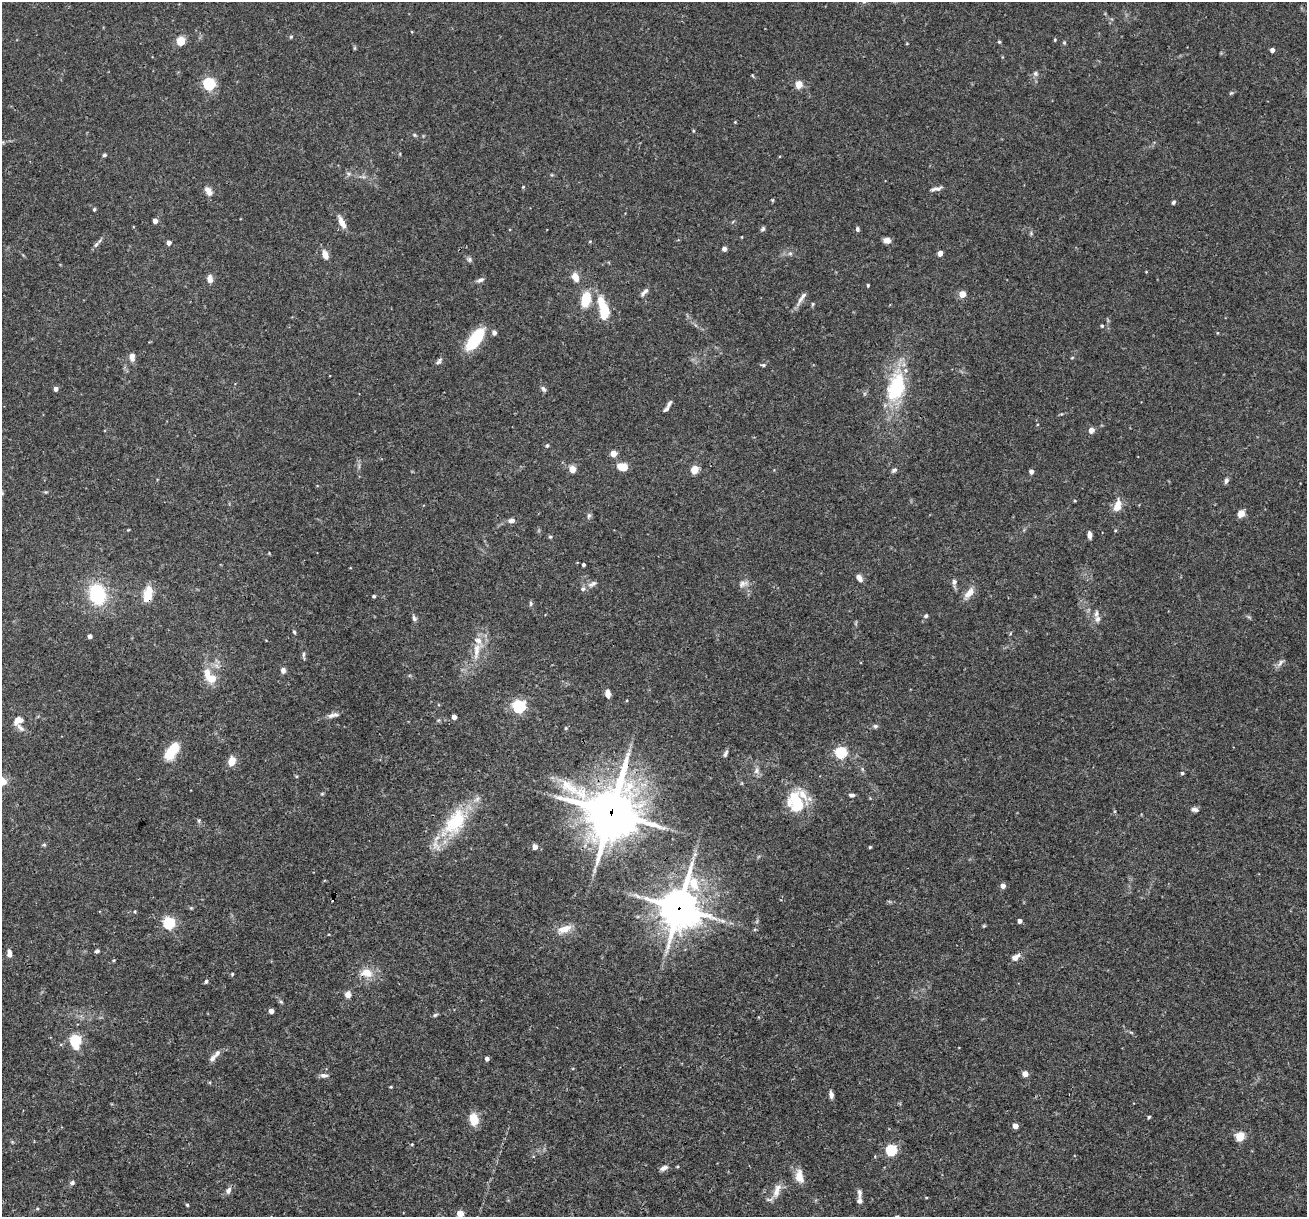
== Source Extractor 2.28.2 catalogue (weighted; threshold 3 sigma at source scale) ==
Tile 7 of 4 x 4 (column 3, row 2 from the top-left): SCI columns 2611-3915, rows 2682-3896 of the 5220 x 5237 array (HDU 1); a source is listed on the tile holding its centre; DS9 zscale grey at full resolution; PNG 1309 x 1219 px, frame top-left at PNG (2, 2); no overlay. Shown black and unused: <1% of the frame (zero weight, under 3 of 4 exposures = <1% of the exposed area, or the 3 px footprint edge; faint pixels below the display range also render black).
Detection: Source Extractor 2.28.2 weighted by HDU 2 'WHT'; one run over the whole footprint, this tile lists its part. Background 0.0756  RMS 0.0036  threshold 0.016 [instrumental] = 3 sigma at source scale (4.5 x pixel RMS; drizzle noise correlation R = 1.50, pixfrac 1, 0.05/0.05 arcsec/px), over >= 5 px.
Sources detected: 176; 1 cosmic-ray / hot-pixel residue — not listed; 11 inside a brighter listed object's ellipse — not listed separately; the other 164 listed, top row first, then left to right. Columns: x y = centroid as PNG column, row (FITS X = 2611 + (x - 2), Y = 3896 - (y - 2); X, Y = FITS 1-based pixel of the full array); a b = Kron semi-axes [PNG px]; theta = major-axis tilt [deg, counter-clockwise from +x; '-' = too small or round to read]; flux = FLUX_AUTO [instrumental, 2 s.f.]
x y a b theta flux
864 2 5 3 - 0.43
291 37 5 4 - 0.43
1055 40 4 3 - 0.34
181 41 9 8 - 4.2
999 42 5 4 - 0.49
1064 43 6 4 0 0.41
907 44 4 3 - 0.26
355 48 6 4 90 0.41
1272 50 4 4 - 1.7
1035 73 7 6 - 0.88
209 84 6 5 - 45
799 84 5 4 - 8.9
1231 93 6 4 41 0.47
735 122 4 3 - 0.29
693 131 5 3 - 0.33
414 135 6 4 -21 0.51
104 155 4 4 - 0.68
348 173 6 4 -19 0.59
523 187 4 4 - 0.35
938 189 12 6 31 1.1
208 191 12 8 -56 2.2
772 200 6 4 89 0.35
1173 202 5 4 - 0.64
94 209 4 3 - 0.53
155 221 4 4 - 2.2
342 222 17 7 -63 2.9
763 229 7 4 46 0.66
857 229 6 5 - 0.74
1031 233 5 5 - 0.48
742 237 3 2 - 0.31
887 240 7 6 - 2.1
590 241 5 3 - 0.3
169 242 4 4 - 1.7
96 245 8 5 61 0.87
724 249 4 4 - 1.7
790 253 7 4 0 0.7
940 253 4 4 - 2.9
325 254 11 7 -67 2.5
469 259 7 5 -90 0.74
575 277 10 7 -68 3.3
210 279 9 6 -83 2.1
480 280 10 5 27 1
868 285 3 3 - 0.48
644 292 14 5 47 1.4
962 294 4 4 - 7
801 298 23 5 57 1.9
586 299 14 8 76 9.3
813 304 6 4 89 0.4
604 310 23 9 -79 15
1102 326 4 4 - 0.45
494 333 5 5 - 1.2
1217 333 4 3 - 0.26
475 339 21 9 54 20
132 357 9 7 -88 2.1
1072 358 5 3 - 0.31
439 361 10 5 46 0.98
763 365 6 4 0 0.56
896 387 39 21 73 24
56 389 4 4 - 1.7
543 389 8 5 -52 0.81
669 404 12 5 58 0.94
1091 430 7 6 - 1.6
547 445 5 4 - 0.58
613 454 4 4 - 5.7
622 467 8 5 -11 8.4
572 469 5 4 - 6
694 470 5 5 - 7.6
894 470 8 5 42 0.96
1031 471 4 4 - 1.8
1226 480 7 5 73 1
1075 501 4 3 - 0.34
1117 506 15 8 72 4.2
1241 513 8 7 - 2.7
589 515 7 5 74 0.76
511 521 9 6 8 1.3
1090 535 6 4 -84 1.7
550 537 5 4 - 0.43
583 565 3 3 - 0.77
859 578 9 6 -52 1.8
954 582 8 6 74 1
592 584 14 6 24 1.4
743 584 14 8 29 1.8
969 593 18 8 49 3
97 594 15 11 -72 29
148 594 21 10 78 6.3
374 596 4 3 - 0.58
531 604 7 5 89 0.63
926 616 6 5 - 0.68
414 618 8 6 -63 0.9
1097 619 10 7 -88 1.5
294 632 5 4 - 0.48
90 636 4 4 - 1.6
476 651 26 9 84 5.3
303 654 8 4 89 0.64
1280 663 13 5 52 1.2
283 670 6 5 - 1.3
211 678 17 12 -30 4.9
608 693 10 6 -83 1.9
519 706 6 6 - 58
333 715 16 6 12 1.6
454 717 4 4 - 2.3
18 720 14 10 35 3
875 726 6 5 - 0.71
566 728 5 4 - 0.42
171 751 22 10 54 9.5
841 753 5 5 - 41
725 754 10 4 63 0.89
232 761 12 8 74 3.4
862 769 6 4 -71 0.47
756 771 9 7 54 1.4
1182 773 4 4 - 0.68
2 781 14 9 -42 3.5
852 795 7 4 -3 0.92
796 802 27 19 -74 14
1195 809 9 5 -9 1.2
611 812 20 19 - 1300
199 821 6 4 -73 0.53
455 821 34 20 54 21
44 845 6 4 0 0.48
535 847 4 4 - 2.8
870 847 3 3 - 0.42
695 854 6 5 - 0.86
1003 886 4 4 - 2.1
191 908 5 4 - 0.39
679 908 15 13 75 820
135 911 4 3 - 0.37
1020 921 4 4 - 1.3
169 923 5 5 - 41
564 929 19 9 21 4.1
97 951 6 4 18 0.63
9 953 10 5 -87 1.6
1016 957 11 6 37 2.2
114 960 4 3 - 0.31
367 973 18 12 -12 5
232 974 4 4 - 0.37
206 981 5 4 - 0.68
348 994 8 7 - 1.8
281 1002 6 4 -19 0.49
271 1011 4 4 - 2.3
435 1015 7 4 35 0.54
75 1041 5 5 - 35
76 1047 5 5 - 3.1
213 1058 11 6 54 1.5
487 1059 4 4 - 1.2
1025 1074 4 4 - 3.9
324 1075 10 6 2 1.4
391 1087 4 3 - 0.33
831 1095 9 5 -78 1.3
1149 1117 4 4 - 0.49
474 1119 15 10 -80 4.6
1015 1126 4 4 - 3.4
1240 1137 5 5 - 16
412 1144 5 4 - 0.33
891 1150 5 5 - 34
664 1168 10 6 26 1.6
799 1176 19 10 -80 3.8
72 1183 7 6 - 0.76
777 1190 23 9 71 3.4
228 1191 10 7 62 1.5
859 1193 15 6 -89 1.4
926 1198 4 3 - 0.3
187 1205 4 3 - 0.48
37 1209 5 3 - 0.35
460 1213 5 4 - 6.5
Overlapping masked pixels (flux is a lower limit): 4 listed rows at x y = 148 594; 611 812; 679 908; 367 973
Isophote crosses this tile's border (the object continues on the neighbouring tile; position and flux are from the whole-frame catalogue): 3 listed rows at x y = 864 2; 2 781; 460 1213